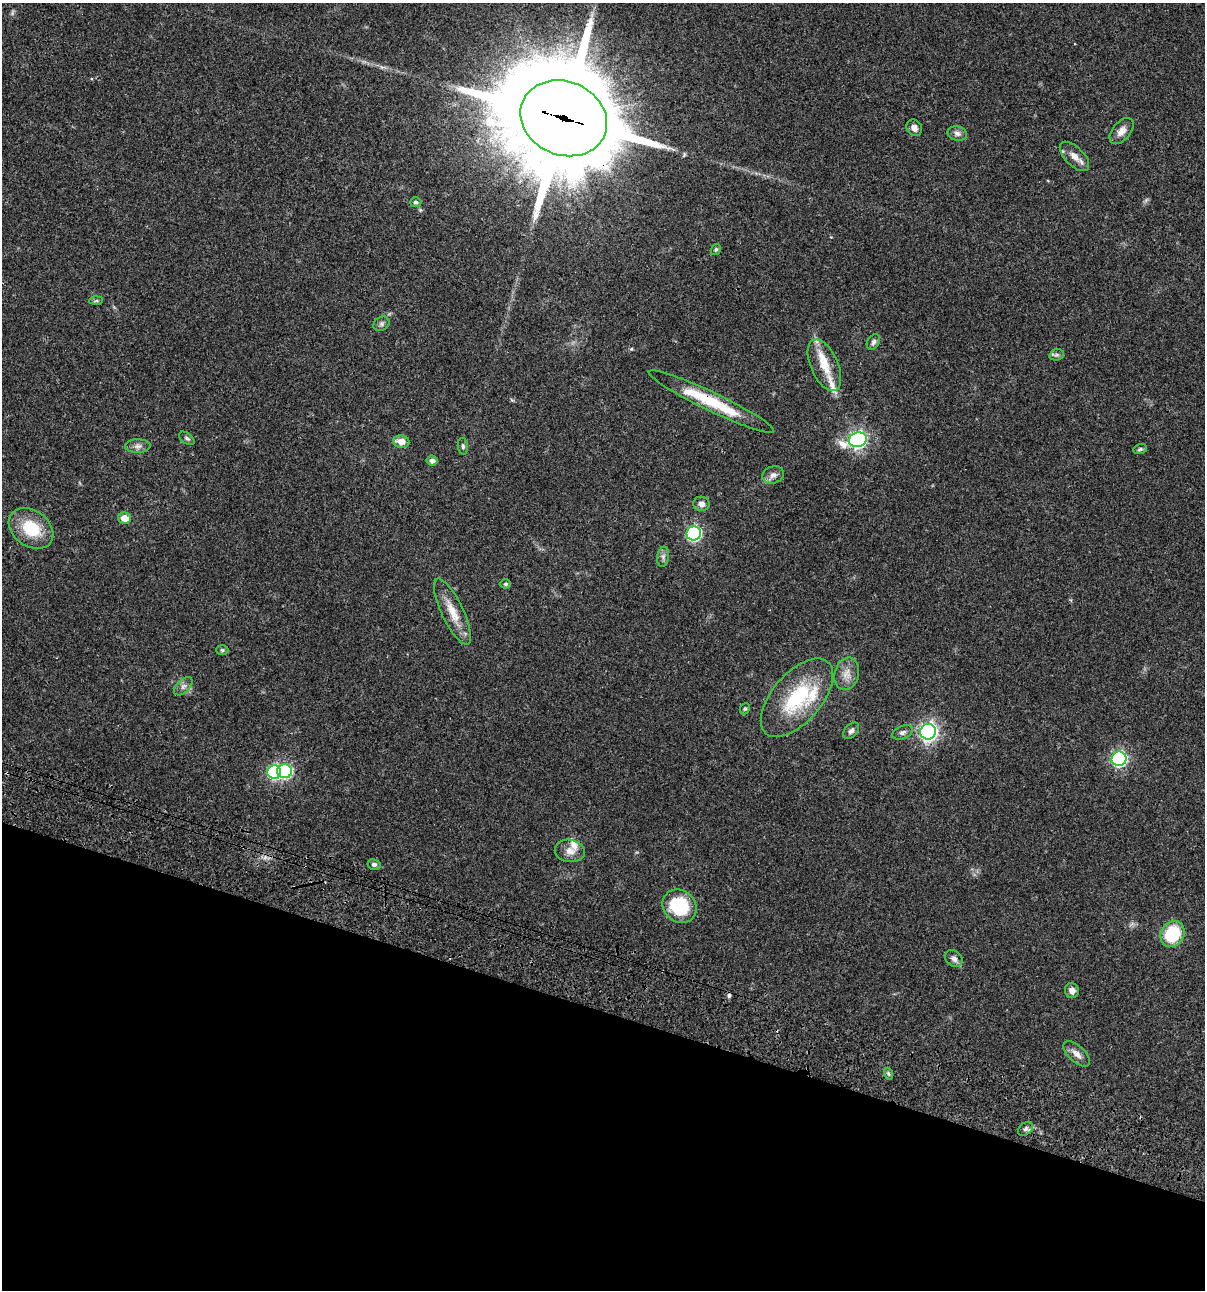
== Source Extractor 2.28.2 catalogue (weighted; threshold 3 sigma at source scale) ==
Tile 15 of 4 x 4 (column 3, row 4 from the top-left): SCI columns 2640-3842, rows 120-1407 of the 5404 x 5390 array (HDU 1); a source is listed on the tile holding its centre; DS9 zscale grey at full resolution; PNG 1207 x 1292 px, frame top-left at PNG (2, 3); each listed source drawn as its Kron ellipse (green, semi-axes under 4 px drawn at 4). Shown black and unused: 22% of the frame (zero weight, under 3 of 4 exposures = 9% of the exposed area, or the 3 px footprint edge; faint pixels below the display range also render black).
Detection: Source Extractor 2.28.2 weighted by HDU 2 'WHT'; one run over the whole footprint, this tile lists its part. Background 0.0472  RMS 0.0054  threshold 0.0242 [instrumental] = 3 sigma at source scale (4.5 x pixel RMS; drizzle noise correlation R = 1.50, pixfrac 1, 0.05/0.05 arcsec/px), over >= 5 px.
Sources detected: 55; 1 cosmic-ray / hot-pixel residue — neither listed nor drawn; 6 inside a brighter listed object's ellipse — not listed separately; the other 48 listed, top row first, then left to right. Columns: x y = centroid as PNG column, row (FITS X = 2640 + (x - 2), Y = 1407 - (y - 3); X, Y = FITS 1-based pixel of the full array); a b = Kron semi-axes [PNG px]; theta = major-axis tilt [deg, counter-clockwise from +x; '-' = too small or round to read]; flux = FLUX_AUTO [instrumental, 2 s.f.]
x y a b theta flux
564 118 44 36 -23 10000
914 128 8 7 - 2.8
1121 131 15 9 50 4
957 133 10 7 -14 2.2
1074 156 18 9 -45 4.4
416 202 6 5 - 1
716 249 6 5 - 0.96
96 301 7 4 2 0.82
381 324 8 6 32 1.4
873 342 8 6 59 1.3
1057 355 7 5 19 1.1
824 365 28 13 -66 10
711 402 69 9 -26 26
187 438 9 5 -36 1.2
858 440 9 7 18 180
401 442 8 6 -8 4.8
138 446 13 6 1 2.3
463 446 8 5 -84 1.1
1140 449 7 5 17 0.84
432 461 5 5 - 2.2
773 475 11 8 19 2.7
701 504 8 7 - 2.1
124 518 6 6 - 5.3
31 528 24 18 -36 19
694 533 7 7 - 89
663 557 10 6 81 1.7
506 584 5 4 - 1
452 612 36 11 -64 10
222 650 6 5 - 0.85
847 674 16 12 75 5.2
183 686 11 6 44 1.9
797 698 47 24 49 37
745 709 6 4 67 0.82
851 731 9 6 47 1.6
903 732 11 6 21 1.8
928 732 8 7 - 210
1119 759 7 7 - 110
285 771 7 7 - 72
274 772 7 7 - 72
570 851 15 11 -9 4.5
374 864 6 5 - 1.3
679 906 18 15 -42 27
1172 934 13 11 57 25
954 958 9 7 -42 2
1072 990 8 7 - 2.9
1077 1054 16 8 -42 3.6
889 1074 6 4 -71 0.83
1025 1129 8 6 41 1.5
Overlapping masked pixels (flux is a lower limit): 2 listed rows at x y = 564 118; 711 402